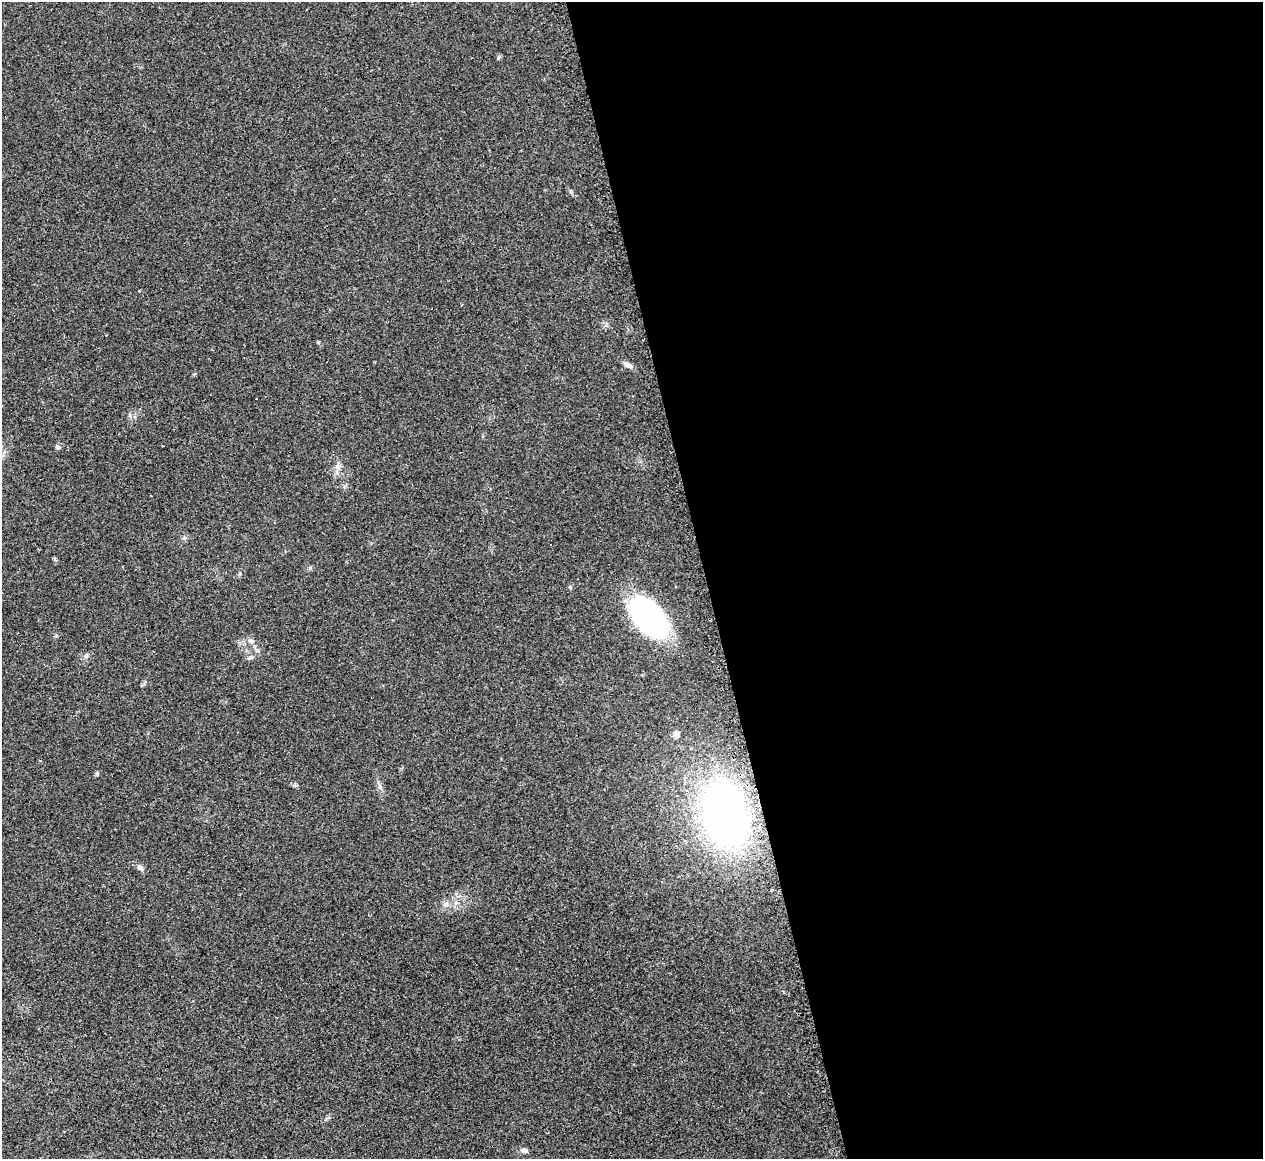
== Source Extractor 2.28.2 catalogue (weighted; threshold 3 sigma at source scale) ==
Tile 8 of 4 x 4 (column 4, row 2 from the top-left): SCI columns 3813-5073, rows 2576-3732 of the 5073 x 5080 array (HDU 1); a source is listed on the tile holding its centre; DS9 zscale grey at full resolution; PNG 1265 x 1161 px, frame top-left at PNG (2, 2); no overlay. Shown black and unused: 44% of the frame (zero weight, under 2 of 3 exposures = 2% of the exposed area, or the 3 px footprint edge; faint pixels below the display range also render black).
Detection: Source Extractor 2.28.2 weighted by HDU 2 'WHT'; one run over the whole footprint, this tile lists its part. Background 0.059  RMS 0.0071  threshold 0.0318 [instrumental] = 3 sigma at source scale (4.5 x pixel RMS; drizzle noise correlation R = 1.50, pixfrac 1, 0.05/0.05 arcsec/px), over >= 5 px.
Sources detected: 22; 2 cosmic-ray / hot-pixel residue — not listed; the other 20 listed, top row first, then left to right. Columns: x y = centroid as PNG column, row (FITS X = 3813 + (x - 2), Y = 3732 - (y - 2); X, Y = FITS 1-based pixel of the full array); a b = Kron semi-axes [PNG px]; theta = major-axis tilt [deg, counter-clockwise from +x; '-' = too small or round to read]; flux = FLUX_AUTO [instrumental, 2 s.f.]
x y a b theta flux
499 57 6 4 47 0.95
570 191 6 4 -88 0.92
628 365 12 6 -16 2.5
163 446 3 2 - 0.87
57 447 6 5 - 1.2
338 467 9 7 -75 3.5
184 538 6 5 - 1.3
570 587 6 3 -72 0.79
649 617 40 22 -53 160
251 641 9 7 -16 2.7
86 656 8 5 63 1.5
251 657 7 5 1 1.6
676 734 9 7 -53 3
97 773 6 5 - 0.95
295 785 6 4 18 0.9
725 814 40 26 -79 440
140 868 9 6 -40 2.6
772 890 3 3 - 0.92
446 905 7 4 -18 1.5
524 1150 7 6 - 2.6
Overlapping masked pixels (flux is a lower limit): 1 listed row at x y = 725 814
Unlisted compact peaks at least as high as the median listed source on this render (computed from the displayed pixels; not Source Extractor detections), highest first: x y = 318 342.